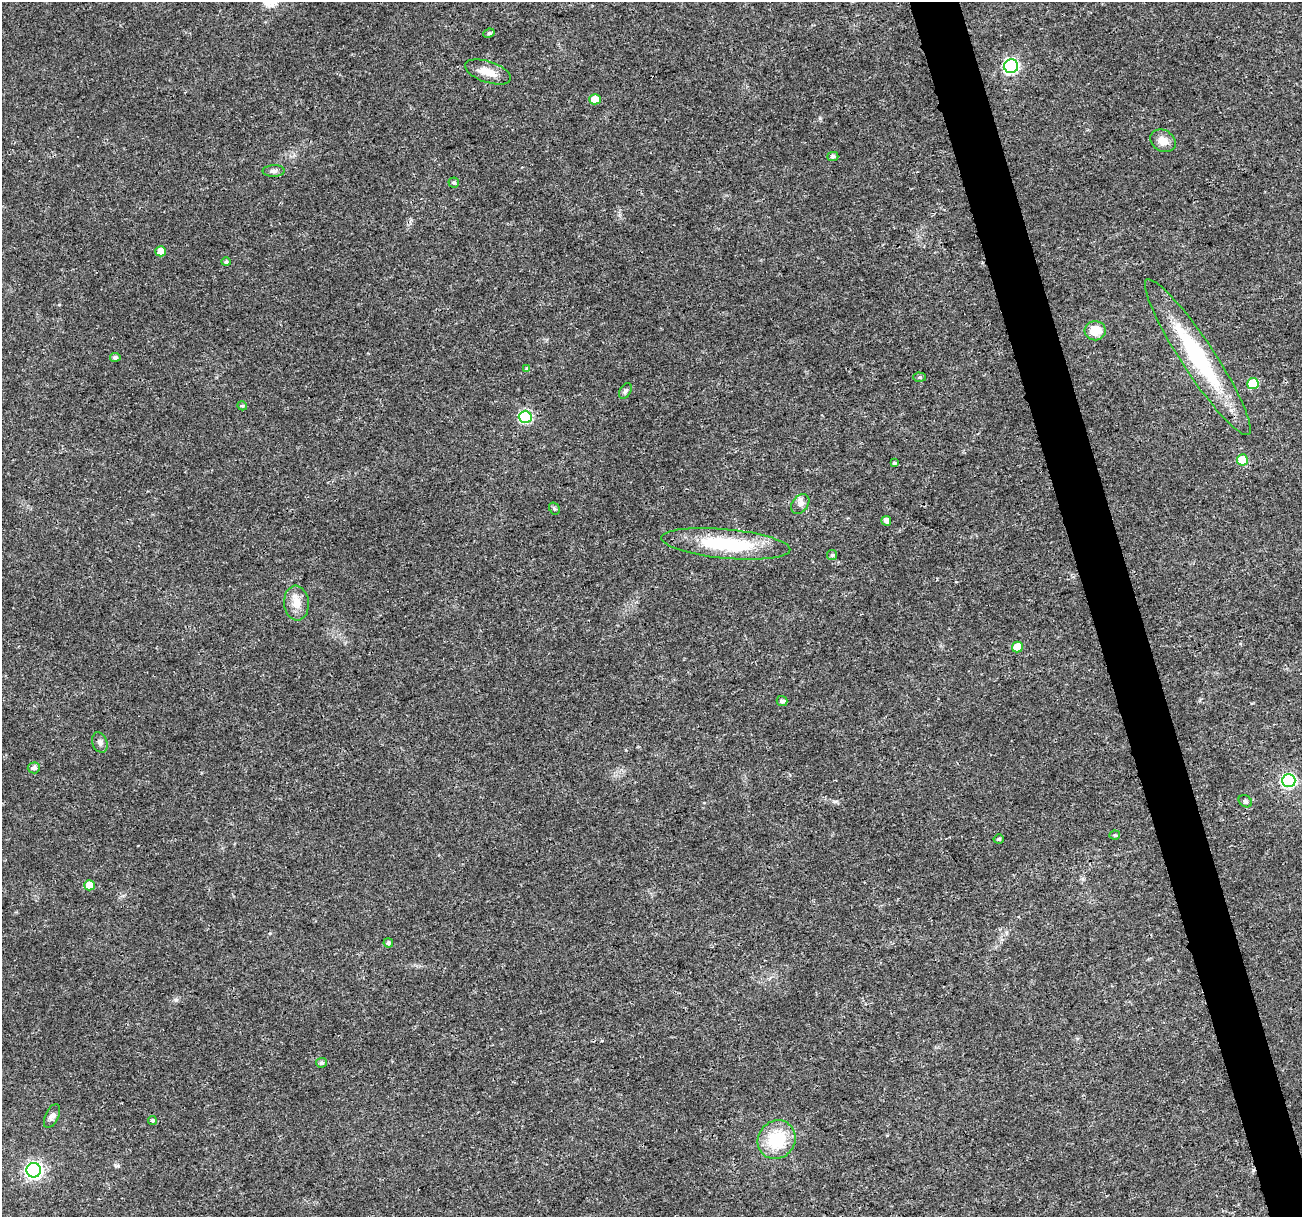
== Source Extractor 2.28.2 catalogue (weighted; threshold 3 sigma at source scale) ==
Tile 6 of 4 x 4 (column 2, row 2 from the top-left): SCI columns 1312-2611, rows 2541-3755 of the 5216 x 5025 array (HDU 1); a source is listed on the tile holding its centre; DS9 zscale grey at full resolution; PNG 1304 x 1219 px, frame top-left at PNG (2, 2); each listed source drawn as its Kron ellipse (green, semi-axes under 4 px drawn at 4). Shown black and unused: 4% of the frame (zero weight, under 3 of 4 exposures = <1% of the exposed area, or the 3 px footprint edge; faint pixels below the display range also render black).
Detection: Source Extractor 2.28.2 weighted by HDU 2 'WHT'; one run over the whole footprint, this tile lists its part. Background 0.0139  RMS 0.0023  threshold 0.0104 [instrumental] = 3 sigma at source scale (4.5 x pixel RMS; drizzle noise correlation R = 1.50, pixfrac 1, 0.0396/0.0396 arcsec/px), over >= 5 px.
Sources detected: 44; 2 inside a brighter listed object's ellipse — not listed separately; the other 42 listed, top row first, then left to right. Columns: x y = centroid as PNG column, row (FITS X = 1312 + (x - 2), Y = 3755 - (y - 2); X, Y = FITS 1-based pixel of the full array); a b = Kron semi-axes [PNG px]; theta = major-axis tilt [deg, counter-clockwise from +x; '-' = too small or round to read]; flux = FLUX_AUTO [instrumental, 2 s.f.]
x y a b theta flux
489 33 6 4 25 0.52
1011 66 7 7 - 44
488 72 24 10 -19 3.2
595 99 5 5 - 3
1163 141 13 10 -30 2.2
833 157 5 4 - 0.58
273 171 11 6 1 0.76
454 183 5 5 - 0.49
161 251 5 5 - 2.6
226 262 5 4 - 0.46
1095 331 10 9 - 3.8
115 357 5 4 - 0.66
1198 357 92 16 -57 25
527 368 3 3 - 0.84
920 377 6 4 -2 0.37
1253 384 6 5 - 8.6
625 391 8 5 58 0.58
242 406 5 4 - 0.34
525 417 6 6 - 28
1242 460 5 5 - 5.2
894 463 4 3 - 0.3
800 504 11 7 52 1
554 508 6 5 - 0.43
886 521 5 4 - 1.1
726 544 65 14 -5 18
832 555 5 5 - 0.4
297 603 17 12 -84 2.7
1017 647 5 5 - 3.9
782 701 5 5 - 0.67
100 742 10 7 -68 0.86
34 768 6 5 - 0.69
1289 781 7 6 - 35
1245 801 7 5 -33 0.46
1115 835 5 4 - 0.35
999 839 5 4 - 0.46
89 885 5 5 - 3.3
388 943 5 4 - 0.59
321 1063 5 4 - 0.55
52 1116 13 6 65 0.95
152 1120 4 4 - 0.46
777 1140 20 18 52 11
34 1170 7 7 - 71
Unlisted compact peaks at least as high as the median listed source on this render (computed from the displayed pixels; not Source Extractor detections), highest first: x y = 176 1000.